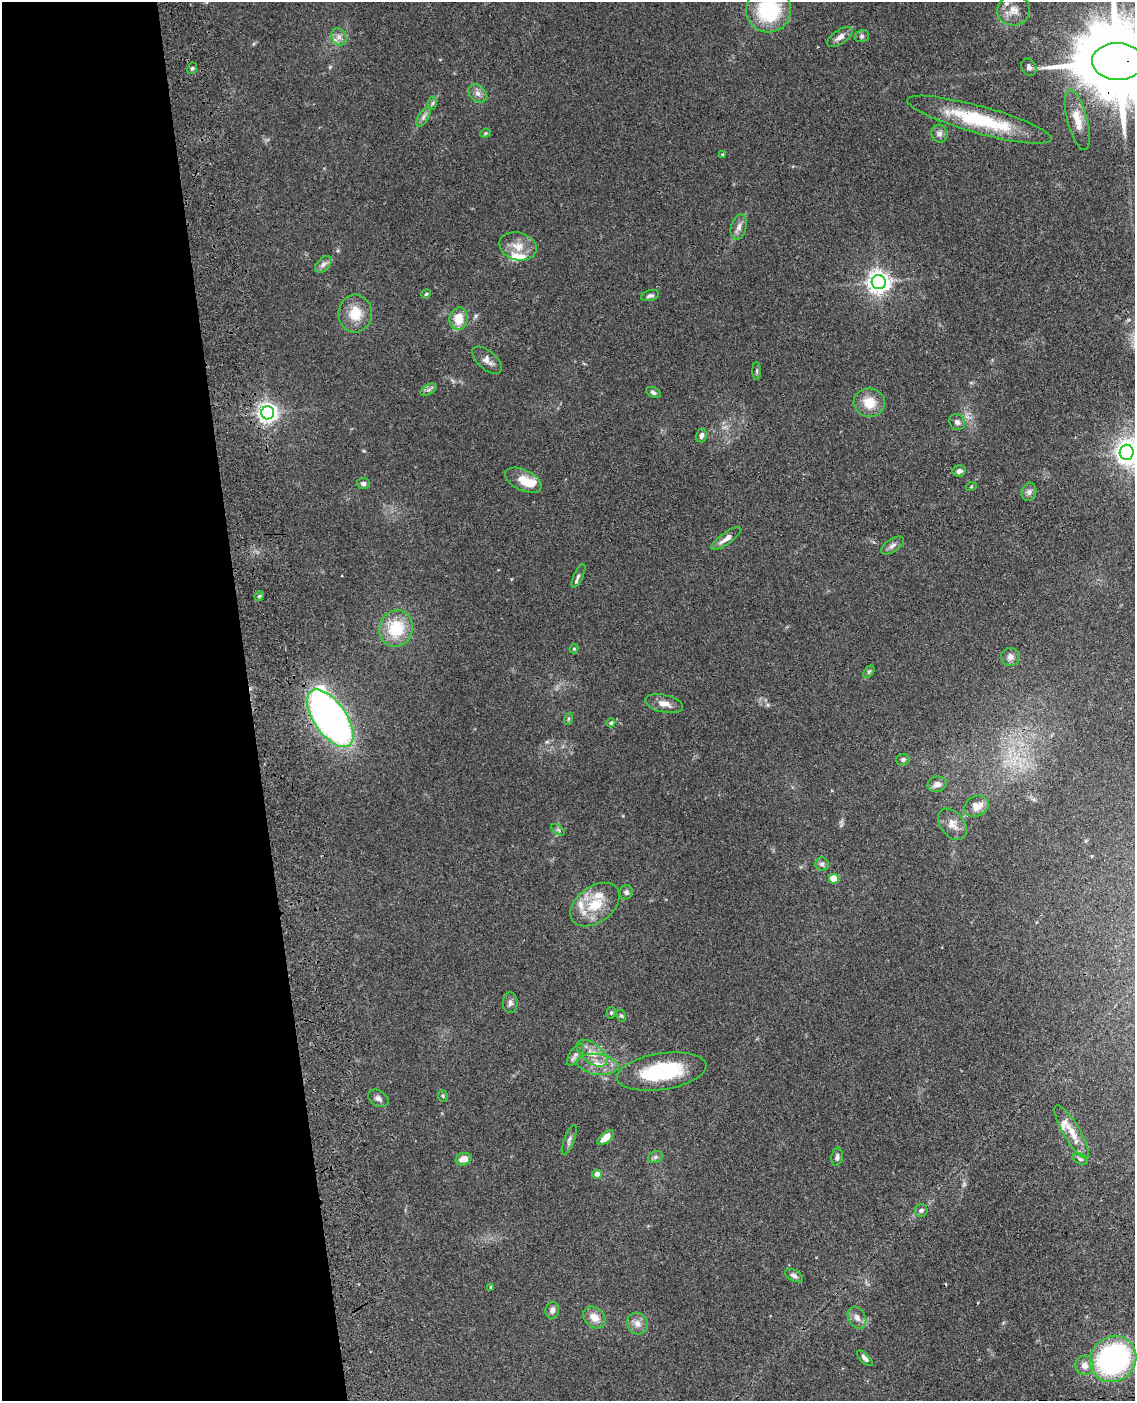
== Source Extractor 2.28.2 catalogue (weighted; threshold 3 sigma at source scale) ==
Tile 5 of 4 x 3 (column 1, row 2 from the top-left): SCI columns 119-1251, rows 1650-3048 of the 4768 x 4591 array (HDU 1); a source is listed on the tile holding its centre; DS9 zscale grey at full resolution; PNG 1137 x 1403 px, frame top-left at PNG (2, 2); each listed source drawn as its Kron ellipse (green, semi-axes under 4 px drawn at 4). Shown black and unused: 22% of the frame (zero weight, under 3 of 4 exposures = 6% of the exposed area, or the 3 px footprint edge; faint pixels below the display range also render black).
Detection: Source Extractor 2.28.2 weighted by HDU 2 'WHT'; one run over the whole footprint, this tile lists its part. Background 0.103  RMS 0.0062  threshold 0.0278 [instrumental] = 3 sigma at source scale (4.5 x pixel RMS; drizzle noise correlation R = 1.50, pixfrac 1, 0.05/0.05 arcsec/px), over >= 5 px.
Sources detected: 94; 1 inside a brighter object's white glare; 1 cosmic-ray / hot-pixel residue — neither listed nor drawn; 6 inside a brighter listed object's ellipse — not listed separately; the other 86 listed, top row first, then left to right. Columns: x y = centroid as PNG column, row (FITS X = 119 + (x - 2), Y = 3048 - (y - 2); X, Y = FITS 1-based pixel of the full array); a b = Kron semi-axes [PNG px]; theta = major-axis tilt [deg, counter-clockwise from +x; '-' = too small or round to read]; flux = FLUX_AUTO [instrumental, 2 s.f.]
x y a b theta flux
769 10 23 22 - 48
1013 10 17 15 6 7.9
862 36 7 5 15 1.3
339 37 9 7 -63 3
840 37 14 7 34 3.6
1118 62 25 18 -2 10000
1029 67 9 7 -58 2
192 68 6 4 65 1.1
478 93 10 8 -44 2.9
433 103 6 4 88 1
424 117 11 5 60 2.1
979 120 74 13 -16 45
1077 120 31 10 -75 9.6
485 133 5 4 - 0.7
940 134 9 8 - 2.4
723 155 3 3 - 0.92
739 227 13 7 74 3.3
518 246 19 13 -15 8.8
323 264 10 6 45 2.5
879 282 7 7 - 420
426 294 5 4 - 0.78
650 296 9 5 14 1.7
355 313 19 17 -86 13
458 319 11 9 82 11
487 360 18 9 -41 4
757 371 9 3 90 0.91
428 390 9 5 30 1.7
653 392 8 5 -27 1.4
869 403 15 14 - 11
268 413 6 6 - 320
957 422 8 7 - 2
701 436 7 5 74 2.3
1127 452 7 7 - 360
959 471 6 5 - 1.8
523 480 19 10 -26 11
363 484 6 5 - 1.7
971 487 5 3 - 0.51
1029 492 9 7 73 2.2
726 539 17 5 36 4
892 546 13 6 33 2.4
578 576 13 4 64 1.7
259 596 5 4 - 0.87
396 628 18 16 68 23
574 649 5 4 - 0.72
1010 657 9 9 - 2.9
869 672 7 4 54 1
664 704 19 8 -12 5.2
330 718 33 16 -55 300
568 719 6 4 71 0.87
611 723 5 4 - 1
903 760 6 6 - 1.8
937 784 9 7 14 3.4
976 806 13 10 26 5.9
952 824 18 12 -51 5.5
558 830 7 4 -37 0.98
822 864 6 6 - 1.5
834 879 5 5 - 16
626 892 7 6 - 1.7
595 905 27 18 36 19
510 1003 10 7 -89 2.1
611 1013 6 4 74 0.88
621 1016 6 4 -62 0.89
592 1053 18 9 -38 7.3
575 1055 12 5 55 2.4
598 1064 21 10 -8 9.1
662 1072 45 18 9 49
443 1096 5 5 - 0.9
378 1098 11 7 -33 2.4
1072 1132 30 8 -59 9.4
606 1138 10 5 40 6.4
569 1140 16 5 70 2.1
655 1157 7 6 - 1.4
837 1157 9 5 80 1.8
464 1159 8 6 17 5.3
1081 1159 8 5 -26 1.4
597 1174 4 4 - 4.1
921 1210 6 6 - 1.5
794 1276 10 5 -28 2
490 1287 4 2 - 0.5
552 1310 8 7 - 2.7
594 1317 12 9 -42 6.7
857 1318 11 8 -60 3.5
637 1324 11 10 - 4.2
865 1358 10 4 -45 1.8
1113 1359 24 22 46 120
1084 1366 9 9 - 4.3
Overlapping masked pixels (flux is a lower limit): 2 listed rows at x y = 1118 62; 330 718
Isophote crosses this tile's border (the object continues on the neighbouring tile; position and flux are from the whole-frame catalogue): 3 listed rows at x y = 769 10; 1118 62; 1127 452